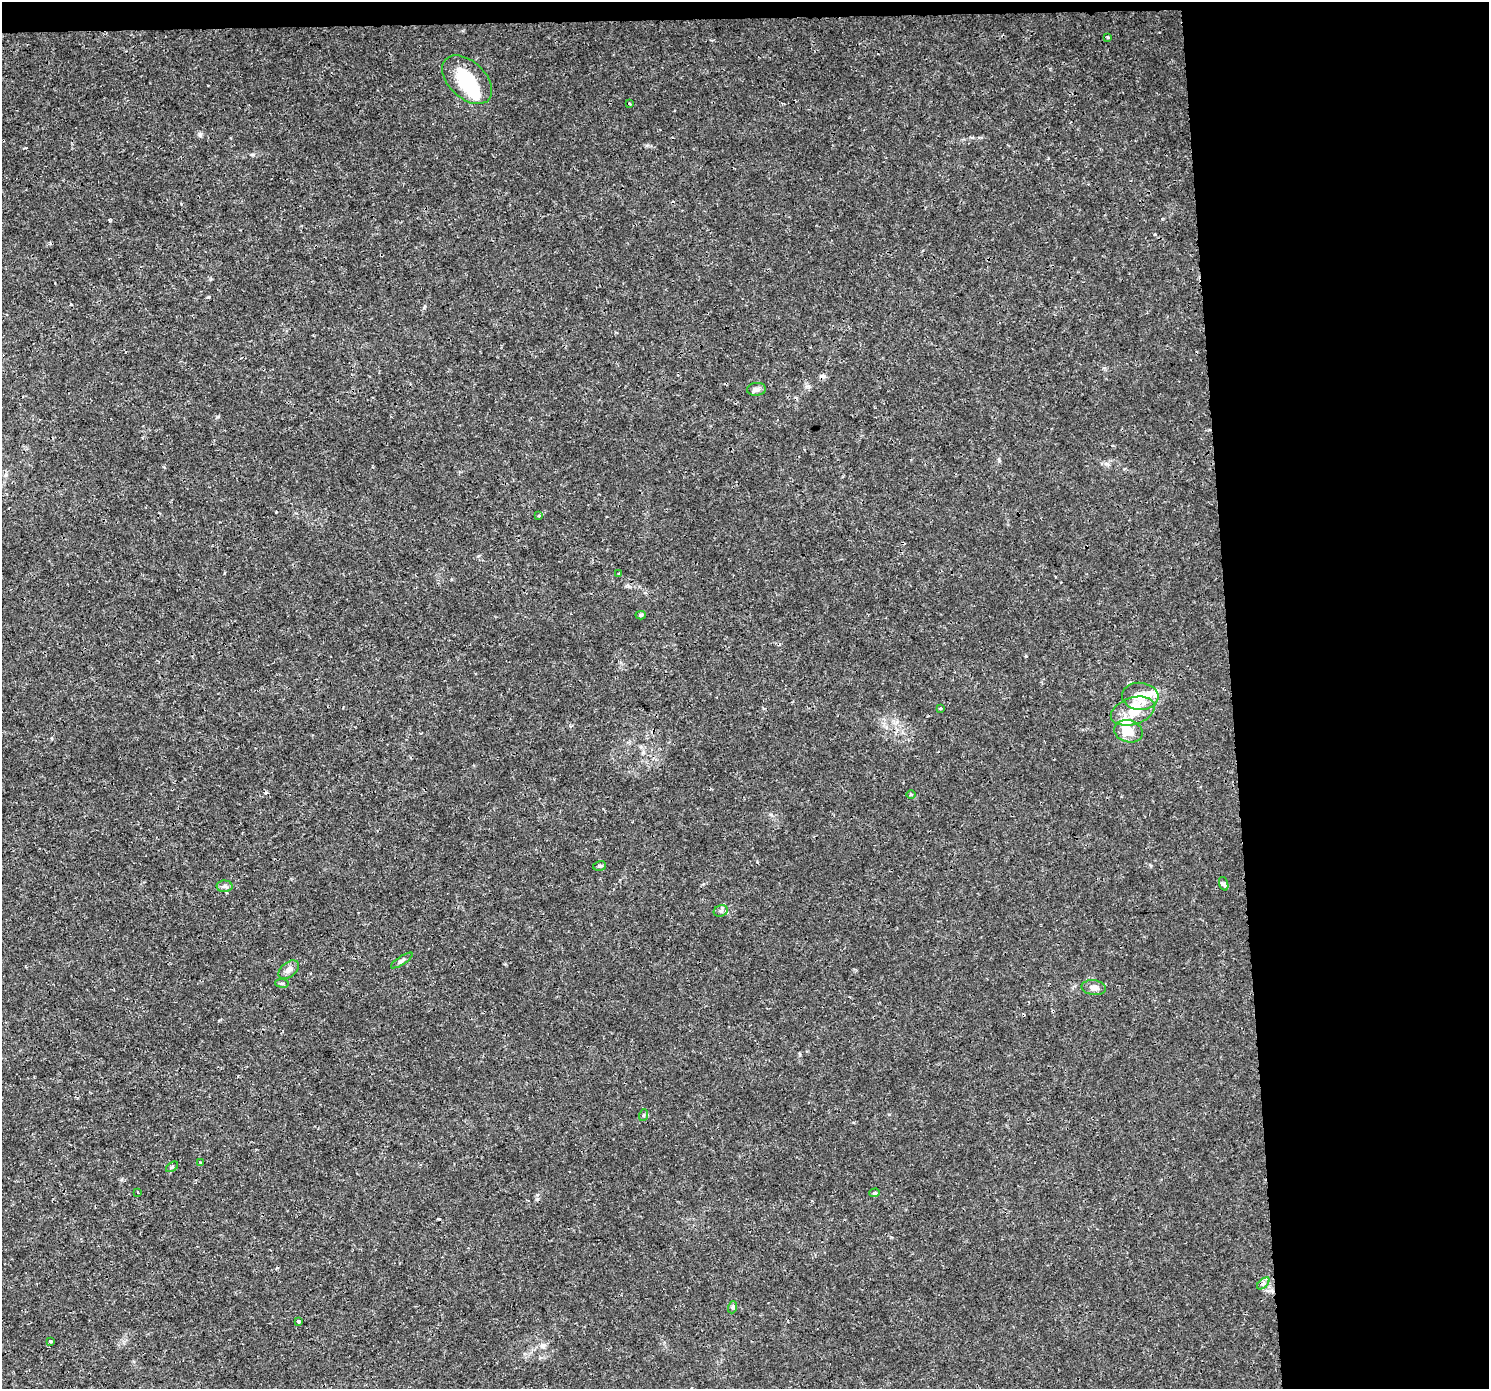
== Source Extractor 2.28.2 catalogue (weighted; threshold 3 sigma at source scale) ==
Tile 3 of 3 x 3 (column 3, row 1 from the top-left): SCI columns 2976-4462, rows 2817-4203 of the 4462 x 4206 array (HDU 1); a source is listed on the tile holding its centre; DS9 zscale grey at full resolution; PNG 1491 x 1391 px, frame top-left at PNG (2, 2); each listed source drawn as its Kron ellipse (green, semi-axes under 4 px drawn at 4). Shown black and unused: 19% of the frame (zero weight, under 3 of 4 exposures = <1% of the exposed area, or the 3 px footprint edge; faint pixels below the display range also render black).
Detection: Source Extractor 2.28.2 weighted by HDU 2 'WHT'; one run over the whole footprint, this tile lists its part. Background 9.76e-04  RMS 9.7e-04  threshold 0.00438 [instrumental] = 3 sigma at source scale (4.5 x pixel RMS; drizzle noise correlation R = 1.50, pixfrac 1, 0.0396/0.0396 arcsec/px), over >= 5 px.
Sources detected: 38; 2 inside a brighter object's white glare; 4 cosmic-ray / hot-pixel residue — neither listed nor drawn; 3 inside a brighter listed object's ellipse — not listed separately; the other 29 listed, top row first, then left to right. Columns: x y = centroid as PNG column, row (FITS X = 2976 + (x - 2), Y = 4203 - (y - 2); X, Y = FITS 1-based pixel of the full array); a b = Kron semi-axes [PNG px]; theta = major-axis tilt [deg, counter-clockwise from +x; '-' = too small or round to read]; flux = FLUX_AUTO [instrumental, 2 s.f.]
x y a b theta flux
1108 37 3 3 - 0.19
467 80 29 18 -43 4.8
629 103 3 2 - 0.081
756 389 9 6 5 0.33
539 516 3 3 - 0.098
619 573 3 3 - 0.27
641 615 5 4 - 0.18
1140 696 18 13 -5 2
940 709 3 3 - 0.25
1133 711 22 13 18 2.1
1128 731 14 11 -16 1.5
911 794 5 3 - 0.087
600 866 6 5 - 0.16
1224 884 7 4 -72 0.19
225 886 8 6 -1 0.27
721 911 7 5 22 0.25
402 960 13 4 33 0.25
289 970 12 7 38 0.56
282 983 7 3 -8 0.13
1094 988 12 7 -8 0.56
644 1115 6 4 71 0.13
201 1163 3 2 - 0.12
172 1167 7 3 36 0.13
138 1193 3 3 - 0.17
875 1193 5 4 - 0.15
1263 1283 7 4 43 0.23
733 1307 6 4 71 0.14
299 1321 3 3 - 0.41
50 1341 3 3 - 0.22
Overlapping masked pixels (flux is a lower limit): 1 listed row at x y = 1133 711
Unlisted compact peaks at least as high as the median listed source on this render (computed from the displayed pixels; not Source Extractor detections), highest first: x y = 200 135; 424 308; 999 460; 217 417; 276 512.